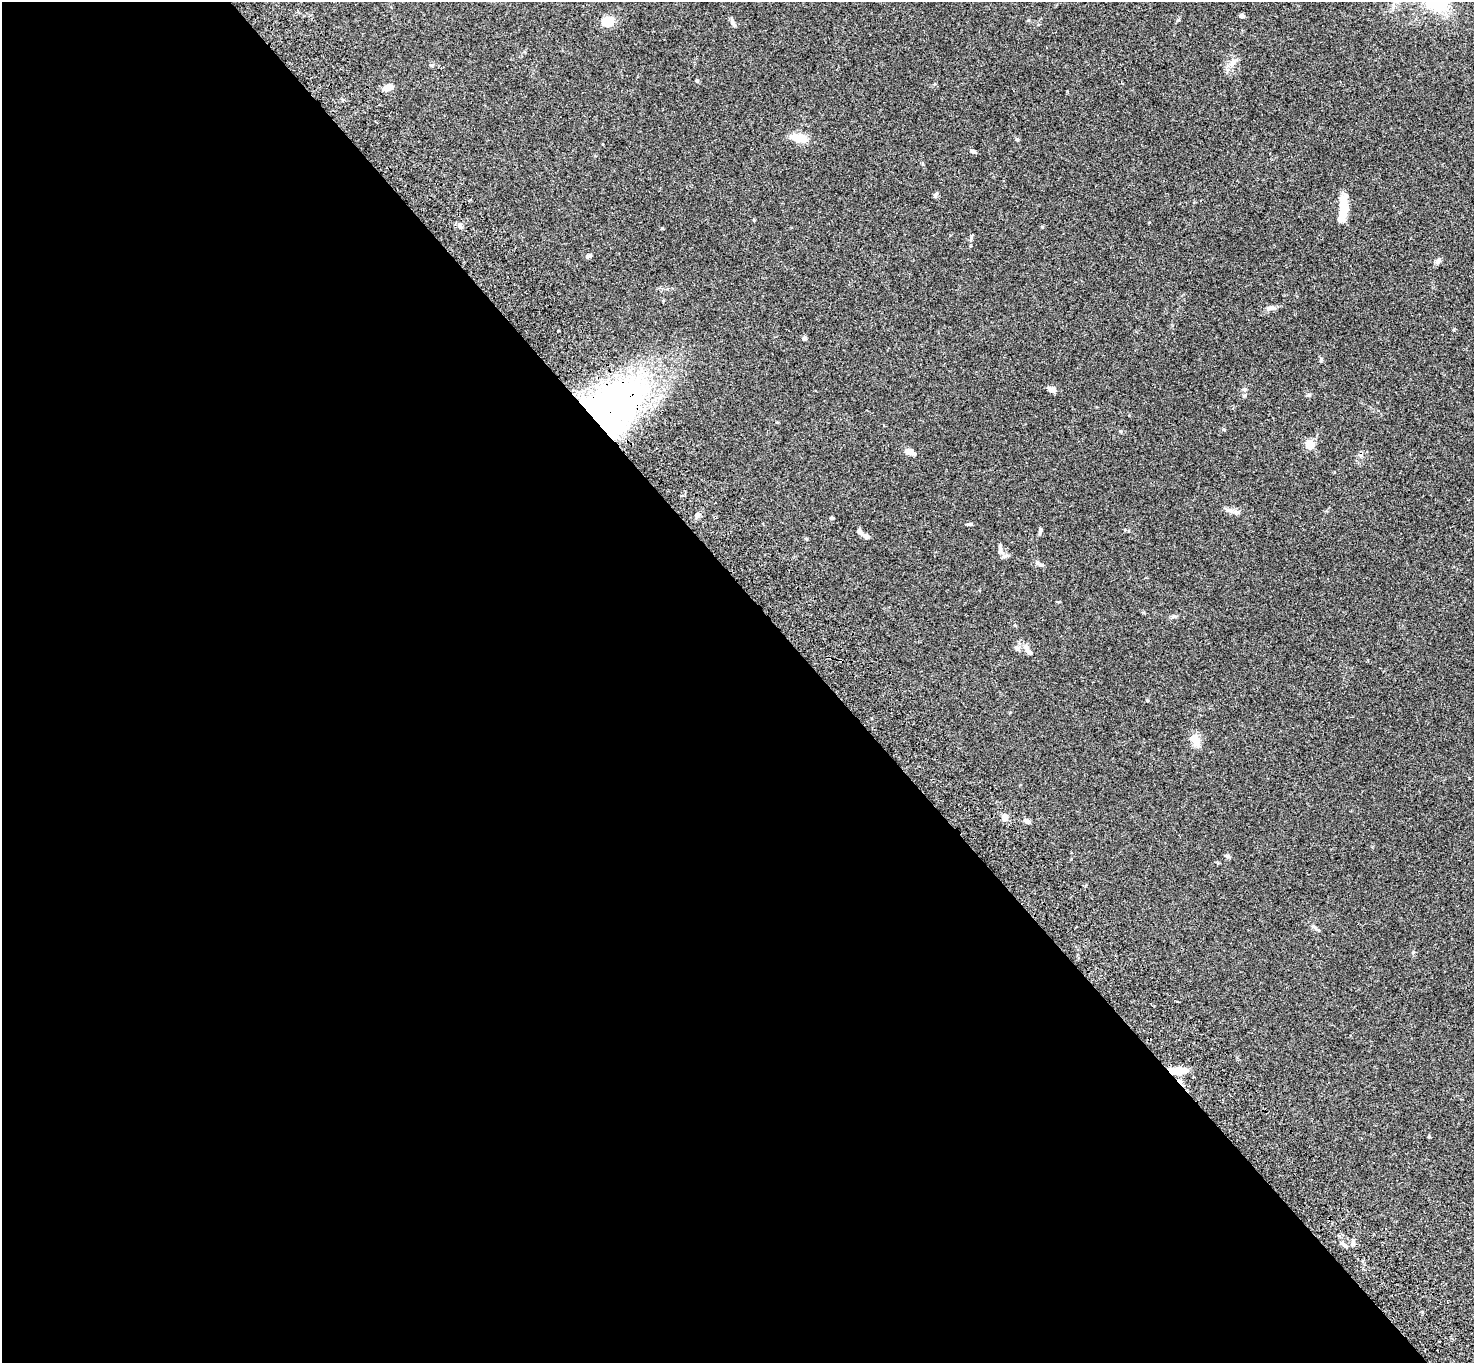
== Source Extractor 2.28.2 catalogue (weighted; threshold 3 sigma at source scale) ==
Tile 9 of 4 x 4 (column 1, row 3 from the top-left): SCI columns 105-1576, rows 1742-3102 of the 6093 x 6062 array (HDU 1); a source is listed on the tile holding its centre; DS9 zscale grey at full resolution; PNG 1476 x 1365 px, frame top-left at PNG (2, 2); no overlay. Shown black and unused: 56% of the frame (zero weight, under 3 of 4 exposures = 6% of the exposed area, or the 3 px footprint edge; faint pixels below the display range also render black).
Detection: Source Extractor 2.28.2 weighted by HDU 2 'WHT'; one run over the whole footprint, this tile lists its part. Background 0.0598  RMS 0.0052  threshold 0.0233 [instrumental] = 3 sigma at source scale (4.5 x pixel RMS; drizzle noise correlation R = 1.50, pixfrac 1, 0.05/0.05 arcsec/px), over >= 5 px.
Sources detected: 48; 1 inside a brighter object's white glare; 1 cosmic-ray / hot-pixel residue — not listed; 2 inside a brighter listed object's ellipse — not listed separately; the other 44 listed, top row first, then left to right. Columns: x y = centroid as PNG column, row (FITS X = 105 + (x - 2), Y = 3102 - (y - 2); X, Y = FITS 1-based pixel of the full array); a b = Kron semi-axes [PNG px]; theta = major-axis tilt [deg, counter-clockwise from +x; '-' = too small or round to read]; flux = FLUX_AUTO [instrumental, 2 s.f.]
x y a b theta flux
1241 15 5 4 - 1.6
608 21 13 11 13 7.8
733 22 10 5 -58 1.4
1233 61 8 4 72 1.5
697 81 5 4 - 0.64
388 88 12 7 22 3.4
800 137 22 9 -9 6.9
1017 139 6 4 -1 0.55
973 151 7 5 -25 1.1
935 195 6 5 - 0.86
1343 206 21 11 -84 7.8
460 226 9 5 -71 1.3
588 256 7 5 25 1.1
1438 261 10 6 64 1.5
1270 308 12 6 9 2
804 338 5 4 - 1.3
1321 360 6 4 71 0.68
1053 389 10 7 -22 2.1
1308 395 6 4 26 0.77
612 406 70 42 36 170
1224 430 5 3 - 0.5
1121 431 5 3 - 0.47
1310 444 11 9 -54 4.8
909 452 11 6 -16 3.3
697 515 8 6 49 1.8
832 518 4 4 - 0.6
969 524 7 4 7 0.72
1040 531 9 4 84 0.89
866 536 10 5 -30 1.6
806 538 6 4 -20 0.46
1001 548 17 4 -78 1.7
1038 564 11 5 -33 1.3
1174 616 7 5 -1 1
1017 648 7 6 - 1.4
1028 651 17 6 -56 2.6
1195 740 18 10 -60 4.8
1004 817 8 6 -64 3.2
1027 821 8 5 -23 1.4
1228 856 7 5 13 0.92
1314 927 9 4 -36 1.1
1413 952 5 4 - 0.64
1178 1071 18 7 1 10
1353 1243 9 5 79 1.6
1343 1244 12 4 -36 1.4
Overlapping masked pixels (flux is a lower limit): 2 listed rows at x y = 612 406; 1178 1071
Unlisted compact peaks at least as high as the median listed source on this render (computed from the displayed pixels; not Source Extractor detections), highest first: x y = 662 228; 971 238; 1178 20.